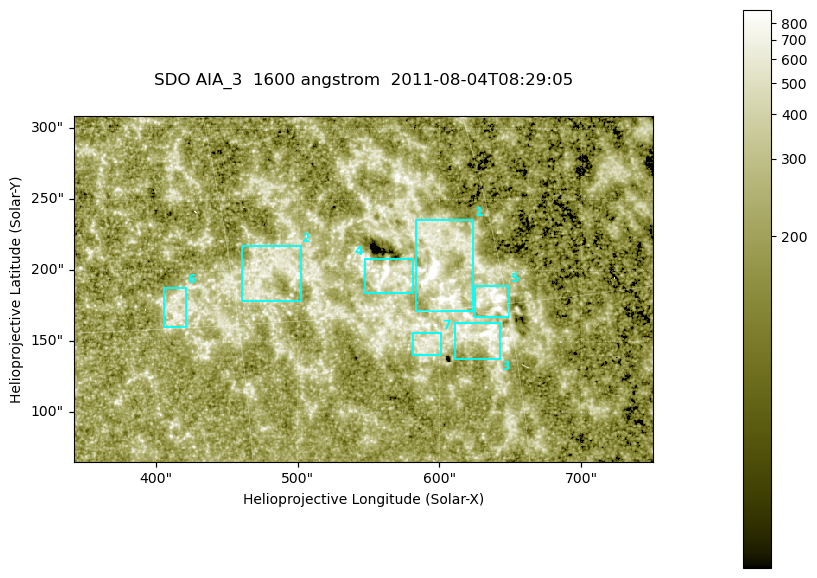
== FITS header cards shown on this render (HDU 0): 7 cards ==
TELESCOP= 'SDO     '           /
INSTRUME= 'AIA_3   '           /
WAVELNTH=                 1600 /
WAVEUNIT= 'angstrom'           /
DATE-OBS= '2011-08-04T08:29:05.120' /
CTYPE1  = 'HPLN-TAN'           /
CTYPE2  = 'HPLT-TAN'           /

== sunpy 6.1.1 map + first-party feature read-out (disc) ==
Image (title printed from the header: SDO AIA_3  1600 angstrom  2011-08-04T08:29:05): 670 x 401 px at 0.609 arcsec/px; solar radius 946 arcsec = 1552 px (partial field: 3.6% of the solar disc is inside the frame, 100% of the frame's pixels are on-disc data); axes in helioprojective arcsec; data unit not stated in the header (colour bar unlabelled)
Pointing: header CRPIX1/2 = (2047.81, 2050.03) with CRVAL1/2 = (0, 0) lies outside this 670 x 401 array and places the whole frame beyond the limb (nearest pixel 1.39 R_sun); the SolarSoft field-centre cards XCEN/YCEN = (546.2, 186.8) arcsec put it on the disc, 2062 arcsec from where CRPIX/CRVAL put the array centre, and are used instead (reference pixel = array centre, CRVAL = XCEN/YCEN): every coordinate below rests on XCEN/YCEN
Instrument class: DISC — disc imager (sunpy class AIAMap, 1600 A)
Bright regions (active regions / flare kernels): reference = the on-disc median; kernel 5 px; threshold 5 sigma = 328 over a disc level ~206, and >= 1.15x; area >= 268 px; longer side >= 5 px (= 3 arcsec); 7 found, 7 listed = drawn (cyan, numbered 1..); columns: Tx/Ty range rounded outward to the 2 arcsec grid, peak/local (2 s.f.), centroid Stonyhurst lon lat
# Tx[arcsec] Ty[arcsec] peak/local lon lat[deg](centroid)
1 582..624 170..236 9.1 +41 +17
2 460..502 178..218 3.4 +32 +17
3 610..644 138..164 5.5 +43 +14
4 546..582 184..208 6.9 +38 +17
5 624..650 166..190 6.5 +44 +15
6 406..422 158..188 3.6 +27 +16
7 580..602 140..156 3.3 +40 +14